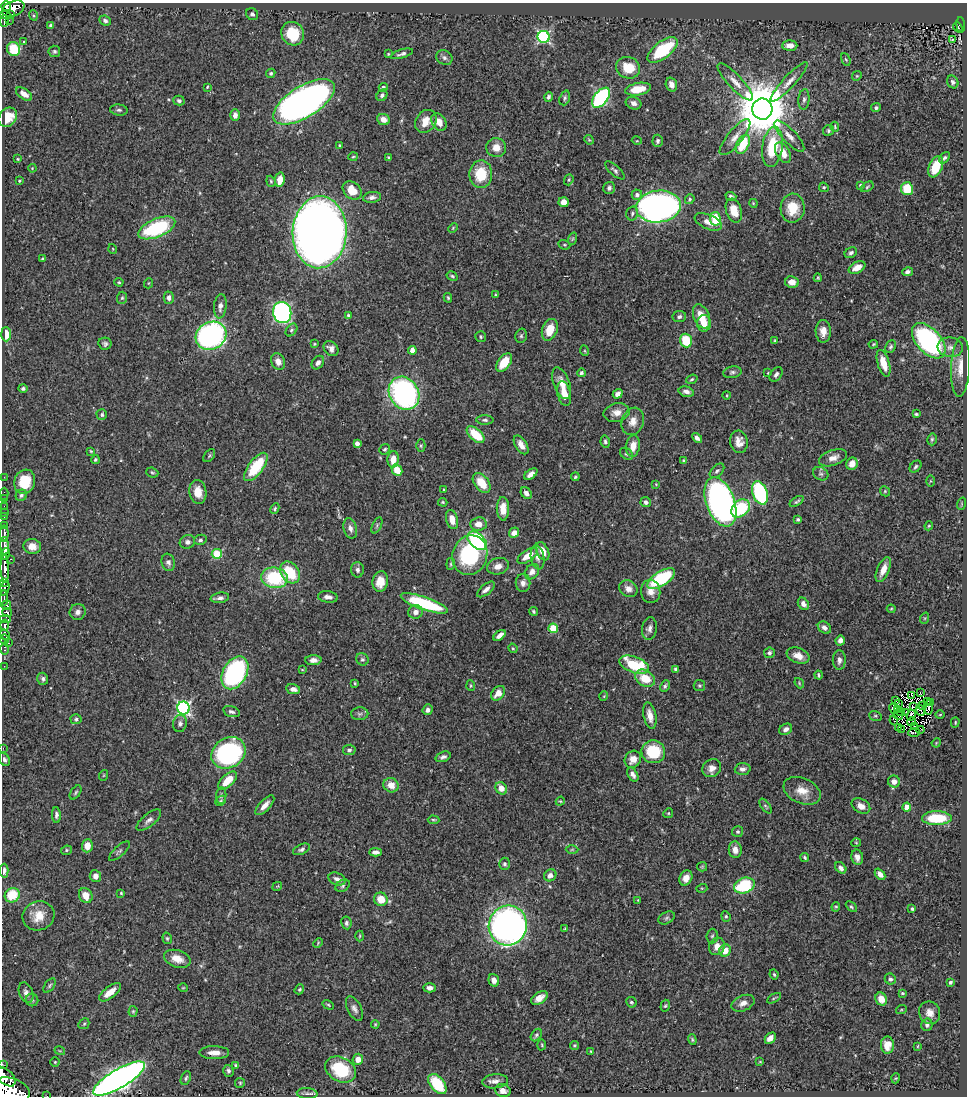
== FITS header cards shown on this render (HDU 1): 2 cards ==
NAXIS1  =                  965
NAXIS2  =                 1094

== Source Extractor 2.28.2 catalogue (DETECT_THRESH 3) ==
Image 965 x 1094 px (HDU 1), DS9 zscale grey, 1 PNG px = 1 image px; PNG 969 x 1098 px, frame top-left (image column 1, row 1094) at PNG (2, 3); each listed source drawn as its Kron ellipse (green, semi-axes under 4 px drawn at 4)
Background 0.433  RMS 0.02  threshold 0.0615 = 3 sigma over >= 5 px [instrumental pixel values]
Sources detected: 455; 1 with non-positive FLUX_AUTO (blend fragments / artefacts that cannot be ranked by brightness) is neither listed nor drawn; the other 454 listed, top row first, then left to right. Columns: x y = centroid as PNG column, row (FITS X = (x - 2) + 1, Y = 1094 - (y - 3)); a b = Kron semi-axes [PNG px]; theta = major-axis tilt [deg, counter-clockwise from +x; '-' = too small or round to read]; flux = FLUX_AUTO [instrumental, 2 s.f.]
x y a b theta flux
6 6 5 4 - 200
13 9 12 7 22 360
11 14 4 2 - 25
252 14 6 5 - 4
5 15 5 4 - 70
33 15 5 3 - 1.6
9 20 3 2 - 3.4
4 21 6 3 83 81
105 21 6 4 -25 3.7
51 25 4 3 - 3.4
961 25 8 3 -83 79
958 27 5 2 - 19
293 34 12 11 - 45
544 37 6 6 - 210
952 39 3 2 - 2.6
23 42 3 2 - 0.94
790 45 7 5 1 9.6
14 49 7 6 - 49
662 50 18 8 37 87
54 51 6 5 - 2.6
388 54 3 3 - 1.3
402 54 11 4 17 4.4
444 58 8 7 - 4.4
846 59 7 4 -68 1.8
628 68 12 10 -22 34
271 73 5 4 - 2.6
857 76 5 4 - 1.7
735 82 24 7 -47 15
789 82 26 6 47 13
953 82 6 5 - 4.1
671 85 7 5 -71 9.4
207 87 3 2 - 1.3
383 87 4 4 - 3
638 89 13 6 11 34
24 94 9 5 -35 8.4
382 95 6 5 - 3.6
548 97 5 4 - 4.1
565 98 7 5 70 2.8
601 98 11 6 51 200
804 99 10 5 85 4.9
179 101 6 5 - 3.5
304 102 35 15 32 870
634 103 8 6 -21 6.9
876 108 5 4 - 3.1
762 109 10 10 - 8900
119 110 9 5 -7 3.6
235 115 6 4 -90 7
8 117 10 8 49 21
383 119 6 5 - 11
426 121 12 10 53 16
439 122 9 7 -57 13
835 127 5 3 - 1.4
828 130 6 5 - 2.9
789 136 20 7 -46 12
735 137 22 7 51 13
589 140 5 4 - 1.7
637 141 5 3 - 1.2
658 141 6 5 - 3.9
743 144 10 6 63 44
340 145 4 3 - 1.4
772 147 20 10 82 59
496 148 10 9 - 15
783 153 11 6 -61 18
353 157 5 3 - 1.3
389 157 4 3 - 1.6
944 158 6 4 49 3.1
18 159 4 3 - 1.5
936 167 11 6 67 38
32 168 4 3 - 1.2
615 170 12 5 -41 4.1
481 174 14 11 88 46
280 180 7 5 80 15
569 180 6 4 70 1.7
19 181 3 2 - 1.5
271 181 6 4 -69 1.9
860 185 4 3 - 2
824 187 5 4 - 1.8
867 187 7 4 33 2
609 188 6 6 - 4.4
907 189 6 6 - 41
352 190 10 8 -42 27
637 195 5 5 - 5.3
731 196 5 4 - 2.7
372 197 9 5 8 5.2
690 199 5 4 - 2.6
564 202 5 5 - 14
753 203 4 3 - 1.3
658 207 22 16 7 790
793 208 14 12 87 32
734 211 12 7 -71 21
632 213 7 6 - 3
715 219 7 5 -83 50
708 222 14 7 -23 12
157 228 20 9 23 120
453 228 5 3 - 1.2
320 232 36 27 87 2000
572 239 6 4 70 1.8
564 245 6 4 -20 1.8
113 249 5 3 - 1
851 253 6 5 - 3.8
43 259 3 3 - 2.7
857 267 9 5 28 14
907 272 5 4 - 4.2
452 276 6 4 -30 2.1
818 278 4 3 - 1.7
119 282 5 3 - 1.7
792 282 7 6 - 13
149 283 5 3 - 1.2
496 295 3 2 - 1.5
122 298 6 5 - 2.2
169 298 6 5 - 5.7
448 298 5 3 - 1.8
220 306 12 6 84 7.5
282 312 11 9 -82 270
348 315 4 4 - 2.1
701 316 13 7 -67 23
679 317 7 5 9 3.5
704 323 8 7 - 14
291 330 7 5 51 2.9
550 330 11 7 70 23
823 331 11 7 -90 13
6 334 7 5 -87 22
211 336 16 13 27 390
521 336 7 5 75 2.6
481 337 5 5 - 2.2
686 341 7 6 - 50
775 341 4 3 - 1.7
929 341 21 12 -48 310
105 344 6 6 - 3.6
314 344 4 3 - 1.3
873 344 5 4 - 1.6
890 347 7 5 57 3.1
950 347 12 10 -6 9.3
331 349 8 6 -49 6.5
412 350 4 4 - 11
585 351 5 3 - 1.3
278 361 8 7 - 8.8
504 362 10 6 54 29
318 363 7 5 54 4.7
883 363 14 6 -73 24
960 367 30 9 87 21
732 372 9 5 11 3.4
581 373 4 4 - 2.8
768 373 2 2 - 1.1
776 374 8 5 54 4.7
692 379 6 4 19 2.1
561 383 16 8 -69 15
23 388 5 4 - 3
686 392 8 5 -14 6.2
404 393 17 14 -57 320
564 394 12 6 -76 18
618 394 5 4 - 6.7
727 395 4 3 - 1.2
617 413 13 9 12 12
916 414 3 3 - 2
102 415 5 5 - 2.8
485 420 8 4 -1 3
633 421 14 10 69 12
476 435 11 6 -42 40
697 438 6 4 -47 4.7
932 439 6 4 75 2.4
605 442 6 4 -78 3
739 442 11 8 -81 11
357 443 4 4 - 7
421 445 6 4 -90 2.2
521 445 10 5 -58 10
633 446 11 7 80 15
385 449 6 5 - 2
91 451 4 3 - 1.4
626 454 7 5 -38 2.8
209 456 7 4 53 2.1
833 458 14 7 18 11
393 459 8 5 86 15
95 460 4 4 - 2.3
684 460 4 4 - 2.2
852 464 6 5 - 12
256 467 17 7 52 61
916 467 7 5 46 3
397 470 6 5 - 18
717 471 9 5 44 3.5
152 472 6 5 - 2.1
531 474 7 4 35 7
821 474 8 6 -29 3.6
4 477 2 2 - 4.3
575 477 4 3 - 2.2
930 481 6 4 89 1.7
25 482 12 10 71 43
482 483 11 7 -53 29
656 484 3 3 - 1.1
444 489 3 2 - 1.2
885 491 5 4 - 1.6
198 492 12 8 -81 16
526 493 6 5 - 6.8
760 493 12 7 -70 150
4 494 6 2 90 7.5
21 495 6 5 - 3
4 499 2 2 - 2.7
797 501 8 4 32 2.9
443 502 5 3 - 1.8
646 502 5 5 - 4.2
720 502 26 14 -69 660
961 504 6 4 72 1.5
4 506 3 2 - 12
741 508 10 7 43 75
275 509 5 4 - 2.1
503 509 12 6 -89 17
4 512 2 2 - 5.9
4 517 3 2 - 16
798 519 3 3 - 2.8
452 520 10 6 -75 14
479 524 8 7 - 14
377 525 8 4 64 2.5
4 526 3 2 - 29
929 526 4 4 - 1.9
350 528 10 6 -75 6.6
514 533 5 4 - 9
4 534 8 3 -89 110
200 540 6 5 - 3.7
477 541 11 7 -42 170
187 542 8 6 18 4.7
5 546 9 3 -84 700
32 546 9 7 -6 13
542 551 10 6 -64 17
5 554 6 4 69 510
217 554 5 5 - 66
470 555 20 17 73 130
528 556 11 5 34 20
538 557 12 6 -82 7.3
10 559 3 2 - 46
168 562 9 6 -72 4.8
451 564 6 4 83 1.9
498 566 11 8 15 11
5 569 14 4 -89 860
357 570 7 6 - 4.4
883 570 13 6 67 16
290 572 12 9 -52 50
532 572 8 6 52 8.2
275 578 13 10 -7 86
661 579 16 7 32 95
380 581 10 7 80 20
4 582 3 3 - 38
523 583 9 7 89 6.6
4 588 7 5 69 180
486 589 10 5 40 6.9
628 589 9 8 - 9.1
651 592 11 10 - 11
328 597 10 5 -7 6.6
4 598 7 2 -90 200
220 598 9 5 8 4.7
424 603 25 6 -19 110
803 604 6 5 - 6.8
6 605 5 4 - 160
891 609 4 4 - 1.5
533 611 4 3 - 2.1
78 612 8 7 - 5.8
416 612 7 6 - 7.4
7 613 5 4 - 140
925 618 6 3 71 1.4
5 619 6 3 -7 62
5 625 5 3 - 250
553 628 5 4 - 53
824 628 7 5 -35 5.8
649 629 11 7 82 6.4
5 635 6 3 -63 360
500 635 7 4 39 8.3
4 639 5 3 - 120
840 640 5 4 - 5.1
9 643 3 2 - 11
513 648 5 4 - 1.6
5 649 6 3 90 31
769 653 5 5 - 3.1
798 656 12 7 -21 14
362 659 6 6 - 2.8
313 660 8 5 3 6.5
839 660 10 6 89 6.4
634 665 16 8 -21 79
4 666 2 2 - 5.9
676 669 4 3 - 3.7
302 670 4 3 - 1
235 673 17 12 61 220
818 675 4 3 - 1.9
645 678 10 7 -34 31
43 679 6 5 - 3.6
355 683 3 2 - 1.4
799 683 5 4 - 1.7
471 686 5 3 - 1.6
665 686 6 4 62 2.8
699 686 6 5 - 2.3
293 689 7 5 -11 6.3
920 692 2 2 - 0.52
498 693 8 5 50 14
912 695 4 2 - 2.5
604 696 5 3 - 1.1
896 701 2 2 - 1.5
927 701 4 3 - 1.4
930 703 2 2 - 1.4
898 704 3 2 - 0.71
922 706 3 2 - 0.66
913 707 3 2 - 1
929 707 7 4 89 2
184 708 6 6 - 290
894 709 5 4 - 2.9
898 709 4 2 - 1.3
428 710 5 5 - 5.3
921 710 6 2 -69 1.4
231 712 9 5 -16 3.9
901 712 2 2 - 0.73
906 712 3 2 - 0.52
360 714 9 6 2 3.7
898 715 5 2 - 1.6
911 715 5 2 - 2.3
940 715 5 3 - 1.2
650 716 13 6 -78 13
875 716 6 5 - 2
76 719 5 5 - 2.8
894 720 5 2 - 0.93
912 722 4 2 - 0.13
955 722 5 4 - 1.4
180 723 8 7 - 5
915 726 3 2 - 1.4
899 727 2 2 - 1.4
786 729 7 5 30 5.7
902 729 2 2 - 0.72
920 730 4 2 - 0.5
914 733 6 2 4 1.5
936 743 5 3 - 1.2
3 748 2 2 - 29
349 750 6 5 - 3.4
653 752 12 11 - 60
228 753 18 15 32 230
443 757 8 5 19 4.2
4 759 7 5 -59 3.7
633 759 9 8 - 11
712 768 10 8 37 11
743 769 8 6 5 5.1
633 774 7 5 -58 6
104 775 5 3 - 1.2
227 781 11 6 44 25
894 781 6 6 - 9.4
391 785 8 7 - 15
501 788 6 5 - 14
802 791 19 12 -23 20
76 792 8 4 55 2.6
221 795 8 5 82 3.2
221 801 6 4 43 2.3
560 801 5 4 - 1.6
265 805 12 5 47 9.9
765 806 8 4 -54 2.5
861 806 10 7 -27 8.9
907 807 4 4 - 26
668 813 5 4 - 1.8
56 815 8 4 -87 4.1
937 818 15 7 0 69
149 820 15 6 39 6.3
433 820 6 4 -3 1.8
738 832 5 5 - 2.3
856 843 5 3 - 1.2
87 846 6 5 - 15
301 849 9 5 25 3.6
572 849 6 4 1 1.9
66 850 5 4 - 2
735 850 8 6 -82 9.8
119 851 13 5 43 3.4
376 852 6 4 -2 5.9
805 857 4 3 - 2.4
857 857 8 6 -80 9.3
505 864 6 5 - 3.2
702 867 5 4 - 1.6
841 868 6 4 -44 5.4
4 871 7 4 87 6.1
880 874 6 4 -48 7.8
550 875 6 5 - 7.8
95 876 6 5 - 8.2
686 878 8 6 60 10
337 879 9 6 -19 5.9
277 886 5 3 - 1.3
343 886 8 5 32 3
744 886 10 7 21 90
702 888 5 3 - 1.4
121 893 3 3 - 1.4
12 895 8 7 - 41
86 895 8 6 -62 16
381 899 7 6 - 23
638 900 3 3 - 1
836 907 5 4 - 1.7
851 907 6 4 -44 2
912 909 4 3 - 2.5
38 916 16 14 19 24
726 916 5 4 - 2
666 918 9 5 28 3.6
346 923 6 5 - 3.3
508 925 20 19 - 740
565 929 4 4 - 1.3
360 936 5 3 - 1.4
712 936 7 5 87 2.9
167 938 6 4 -74 2
318 943 5 3 - 1.4
717 946 9 7 70 12
725 950 6 5 - 17
177 959 14 8 -17 16
774 974 5 3 - 1.8
890 979 6 5 - 3.1
494 980 6 5 - 8.2
950 982 3 3 - 3.7
50 986 8 5 55 2.5
183 988 5 3 - 1.2
429 988 6 4 -2 5.6
299 989 5 4 - 2
110 992 13 5 37 18
26 993 11 7 -71 6.9
902 993 4 3 - 1.7
539 998 9 5 33 10
774 998 8 2 30 1.7
881 999 7 5 -60 16
32 1000 6 6 - 2.7
631 1002 5 5 - 2.5
743 1003 12 7 23 8.9
328 1005 6 4 -32 2.1
665 1006 6 4 72 1.9
354 1009 13 7 -63 6.5
901 1010 5 3 - 1.3
133 1011 5 4 - 1.8
930 1013 11 10 - 12
84 1024 6 4 44 2.3
375 1024 4 3 - 1.4
927 1025 6 5 - 3.8
536 1035 7 5 53 2.5
770 1038 6 4 46 9.8
692 1040 5 4 - 1.9
542 1045 5 3 - 1.5
574 1045 4 4 - 1.8
887 1045 8 6 87 12
918 1046 4 2 - 1.1
60 1051 5 3 - 1.2
591 1051 4 3 - 1.3
214 1053 15 6 0 11
358 1059 5 5 - 9.8
55 1062 4 4 - 1.6
760 1062 4 3 - 1.2
2 1064 2 2 - 22
236 1065 4 3 - 2.6
341 1069 16 12 -29 67
228 1071 6 5 - 3.6
5 1077 12 7 -43 1300
186 1078 7 4 64 2.3
896 1078 5 3 - 1.3
119 1079 29 9 30 1000
495 1081 13 7 6 8
240 1083 5 5 - 1.8
437 1084 11 7 -51 61
503 1090 8 6 -19 8.6
10 1091 20 13 -15 3700
307 1093 10 5 -5 4.5
47 1096 2 2 - 5.3
At the frame edge (FLAGS 8, measured only in part): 7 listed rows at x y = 3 748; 4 871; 2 1064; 5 1077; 119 1079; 10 1091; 47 1096
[1 non-positive-flux detection neither listed nor drawn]